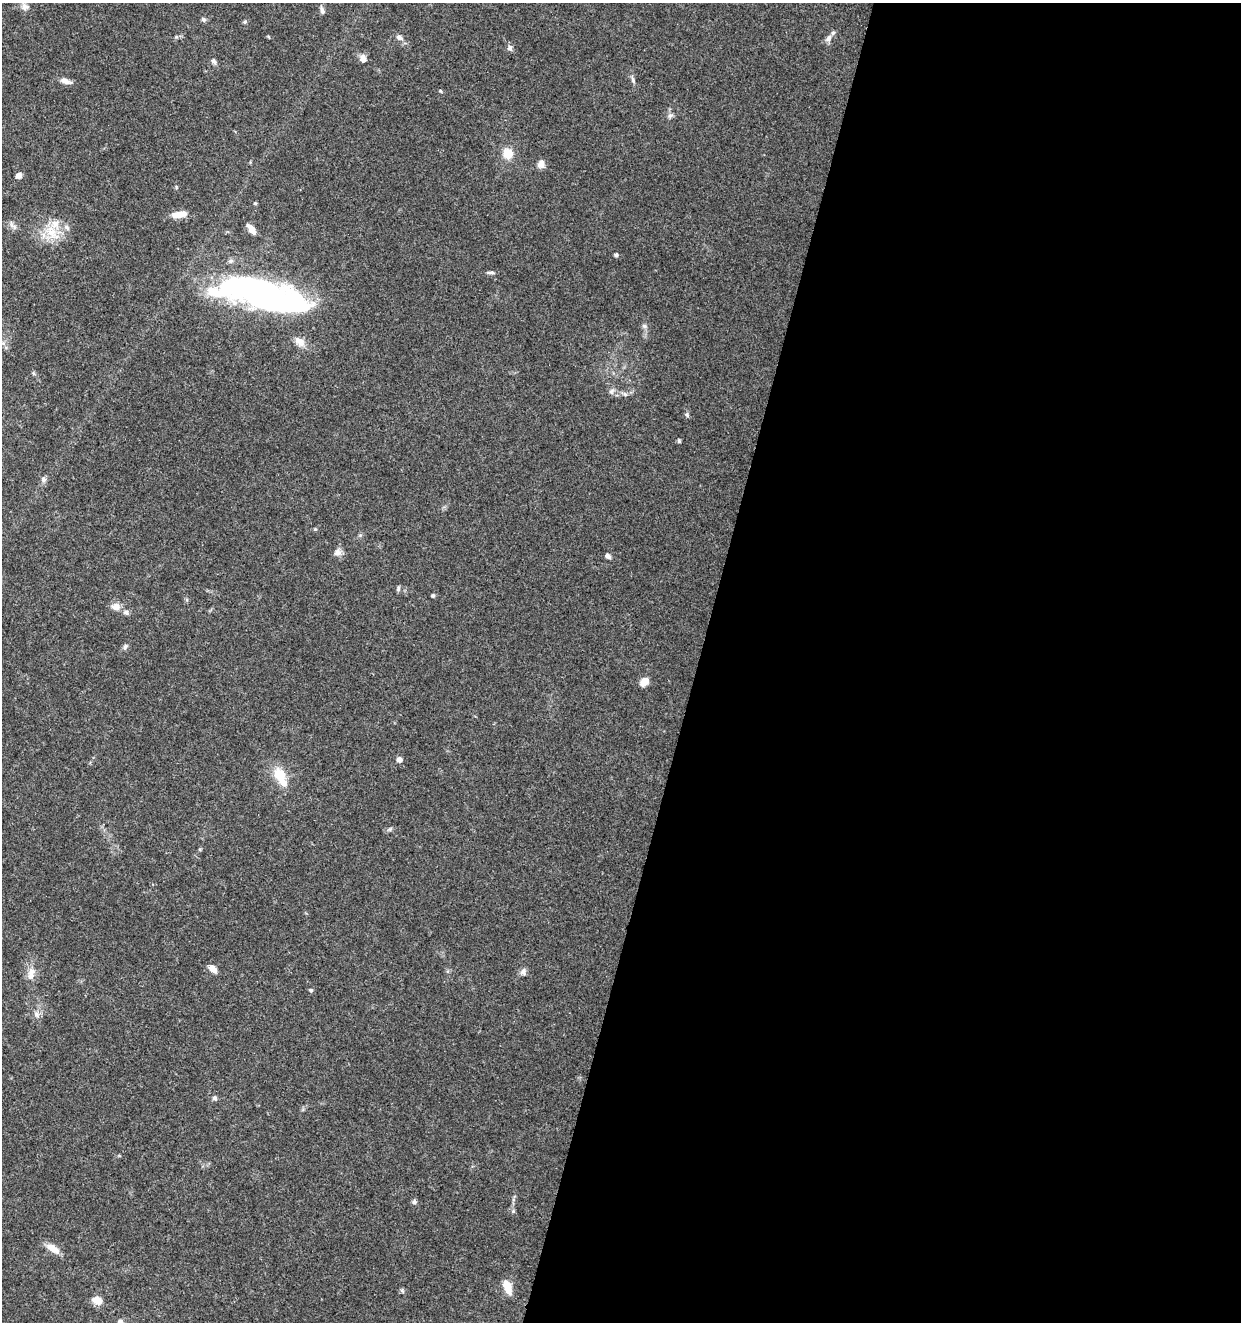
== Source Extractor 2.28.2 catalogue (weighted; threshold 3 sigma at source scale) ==
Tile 12 of 4 x 4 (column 4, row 3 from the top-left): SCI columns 4001-5239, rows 1325-2644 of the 5462 x 5297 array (HDU 1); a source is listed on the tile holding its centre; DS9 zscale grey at full resolution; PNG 1243 x 1324 px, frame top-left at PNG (2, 3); no overlay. Shown black and unused: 44% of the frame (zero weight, under 3 of 5 exposures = <1% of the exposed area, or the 3 px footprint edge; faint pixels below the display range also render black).
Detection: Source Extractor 2.28.2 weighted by HDU 2 'WHT'; one run over the whole footprint, this tile lists its part. Background 0.0333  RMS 0.0025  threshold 0.0112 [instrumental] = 3 sigma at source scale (4.5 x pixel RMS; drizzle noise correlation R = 1.50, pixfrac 1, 0.0396/0.0396 arcsec/px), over >= 5 px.
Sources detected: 64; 4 inside a brighter listed object's ellipse — not listed separately; the other 60 listed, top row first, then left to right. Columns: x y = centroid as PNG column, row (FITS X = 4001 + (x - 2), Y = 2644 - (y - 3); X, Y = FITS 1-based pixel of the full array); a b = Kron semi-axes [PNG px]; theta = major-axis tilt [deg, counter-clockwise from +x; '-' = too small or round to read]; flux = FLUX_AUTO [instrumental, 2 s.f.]
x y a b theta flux
25 7 11 9 -6 1.2
322 10 11 5 -73 0.81
203 19 6 5 - 0.54
245 22 5 5 - 0.35
176 37 6 4 43 0.4
399 37 9 7 -33 1
828 38 10 7 52 1.1
510 48 7 6 - 0.78
363 59 9 7 87 1.6
214 61 8 6 -55 0.74
633 80 9 5 -66 0.63
65 81 15 6 -15 1.4
440 91 5 4 - 0.27
670 115 8 6 47 0.67
508 153 14 12 -61 3.1
541 164 10 8 83 1.3
19 175 6 5 - 1.4
255 203 4 4 - 0.36
179 214 16 7 10 3.2
13 226 12 5 -30 0.93
67 227 9 6 -41 0.87
251 229 12 6 -54 2.4
52 232 26 13 -49 5.7
616 255 4 4 - 0.65
490 273 13 3 0 0.59
264 295 104 29 -13 81
644 326 7 5 -22 0.61
300 342 17 10 -41 2.2
611 391 8 5 37 0.65
625 394 7 5 -43 0.57
687 415 6 5 - 0.49
679 441 5 4 - 0.35
43 479 8 6 -66 0.75
315 529 5 4 - 0.27
360 535 5 5 - 0.37
338 552 10 9 - 1.3
608 556 7 5 -41 0.84
398 589 8 5 73 0.46
433 595 4 4 - 0.48
116 607 12 9 0 1.7
126 612 9 7 -27 0.82
125 646 8 5 51 0.61
644 681 9 7 45 3
399 760 5 5 - 1.4
280 774 20 15 -61 5
390 829 7 4 45 0.43
200 849 5 3 - 0.27
213 969 9 6 -43 2.1
523 972 9 8 - 0.9
31 974 19 8 79 2.3
311 990 5 4 - 0.46
36 1014 9 7 -50 1.1
215 1098 6 5 - 0.66
414 1202 7 6 - 0.58
513 1211 5 5 - 0.37
53 1248 17 7 -32 2.9
507 1287 16 8 -71 3.7
402 1291 7 5 -68 0.43
97 1300 13 9 -28 2.3
120 1322 8 8 - 1.2
Isophote crosses this tile's border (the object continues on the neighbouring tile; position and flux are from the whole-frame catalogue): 1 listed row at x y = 120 1322